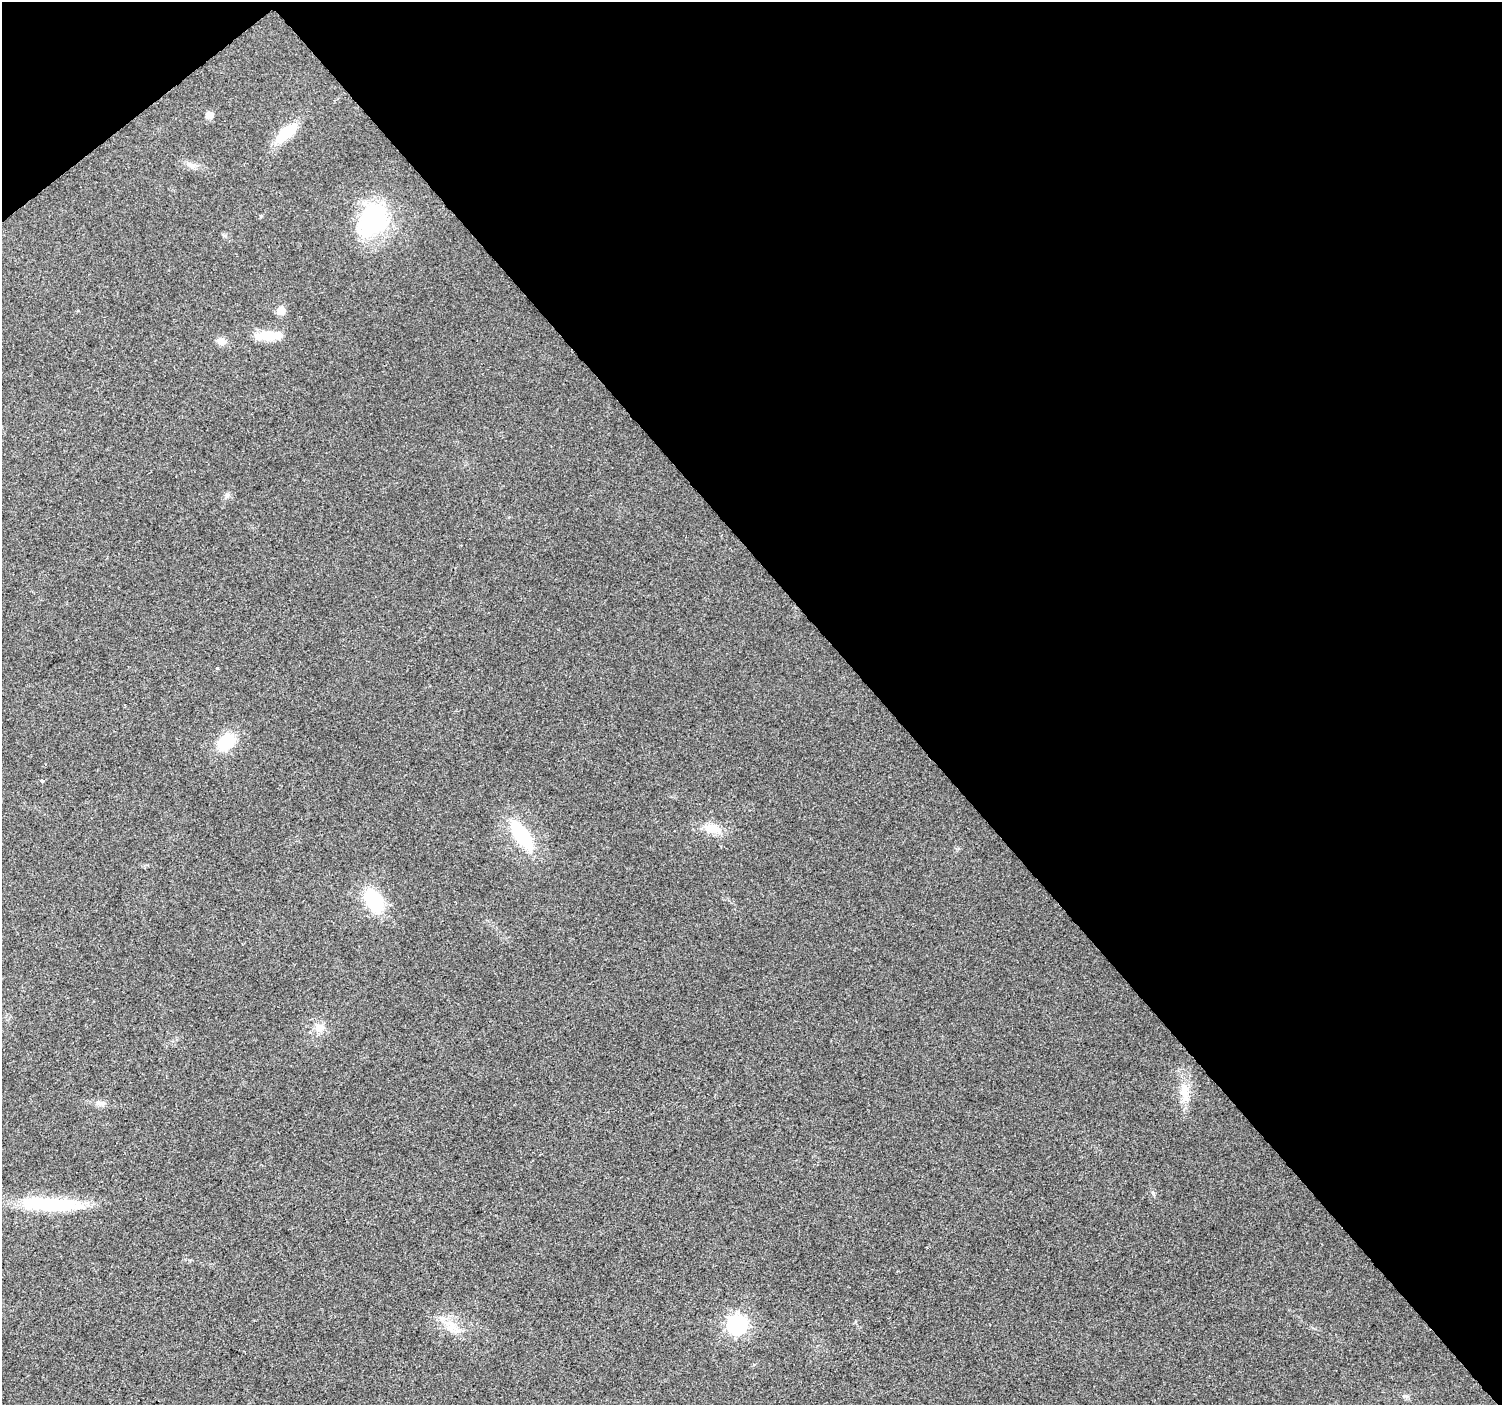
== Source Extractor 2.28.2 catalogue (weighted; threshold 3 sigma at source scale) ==
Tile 3 of 4 x 4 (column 3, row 1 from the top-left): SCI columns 3005-4504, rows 4415-5817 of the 6004 x 5959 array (HDU 1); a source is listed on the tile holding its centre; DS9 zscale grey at full resolution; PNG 1504 x 1407 px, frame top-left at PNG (2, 2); no overlay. Shown black and unused: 43% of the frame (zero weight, under 2 of 3 exposures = <1% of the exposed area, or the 3 px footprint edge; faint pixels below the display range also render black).
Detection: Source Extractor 2.28.2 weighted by HDU 2 'WHT'; one run over the whole footprint, this tile lists its part. Background 0.023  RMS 0.0061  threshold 0.0276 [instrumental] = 3 sigma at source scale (4.5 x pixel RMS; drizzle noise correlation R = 1.50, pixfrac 1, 0.0396/0.0396 arcsec/px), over >= 5 px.
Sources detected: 19; all 19 listed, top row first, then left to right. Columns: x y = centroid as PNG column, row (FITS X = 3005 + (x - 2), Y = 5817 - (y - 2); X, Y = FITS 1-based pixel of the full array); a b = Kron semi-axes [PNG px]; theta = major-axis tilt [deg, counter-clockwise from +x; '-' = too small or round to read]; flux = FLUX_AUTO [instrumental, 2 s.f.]
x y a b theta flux
209 115 5 5 - 11
286 133 23 11 41 23
192 165 14 5 -16 3.1
373 220 41 31 64 62
281 311 6 5 - 17
269 336 36 10 3 13
221 341 11 9 -24 3.8
217 669 3 3 - 1.6
226 742 18 12 44 25
42 780 3 3 - 2.3
712 828 22 12 -15 11
522 835 37 15 -55 36
374 901 23 15 -59 35
320 1027 14 10 -14 5.7
1185 1093 26 12 -84 11
100 1103 13 7 -8 3.2
51 1204 74 14 -2 47
737 1325 8 7 - 260
450 1326 21 15 -58 11
Unlisted compact peaks at least as high as the median listed source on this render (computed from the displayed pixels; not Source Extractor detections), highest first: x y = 227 496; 1152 1192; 261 216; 1405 1396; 224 235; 855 1322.